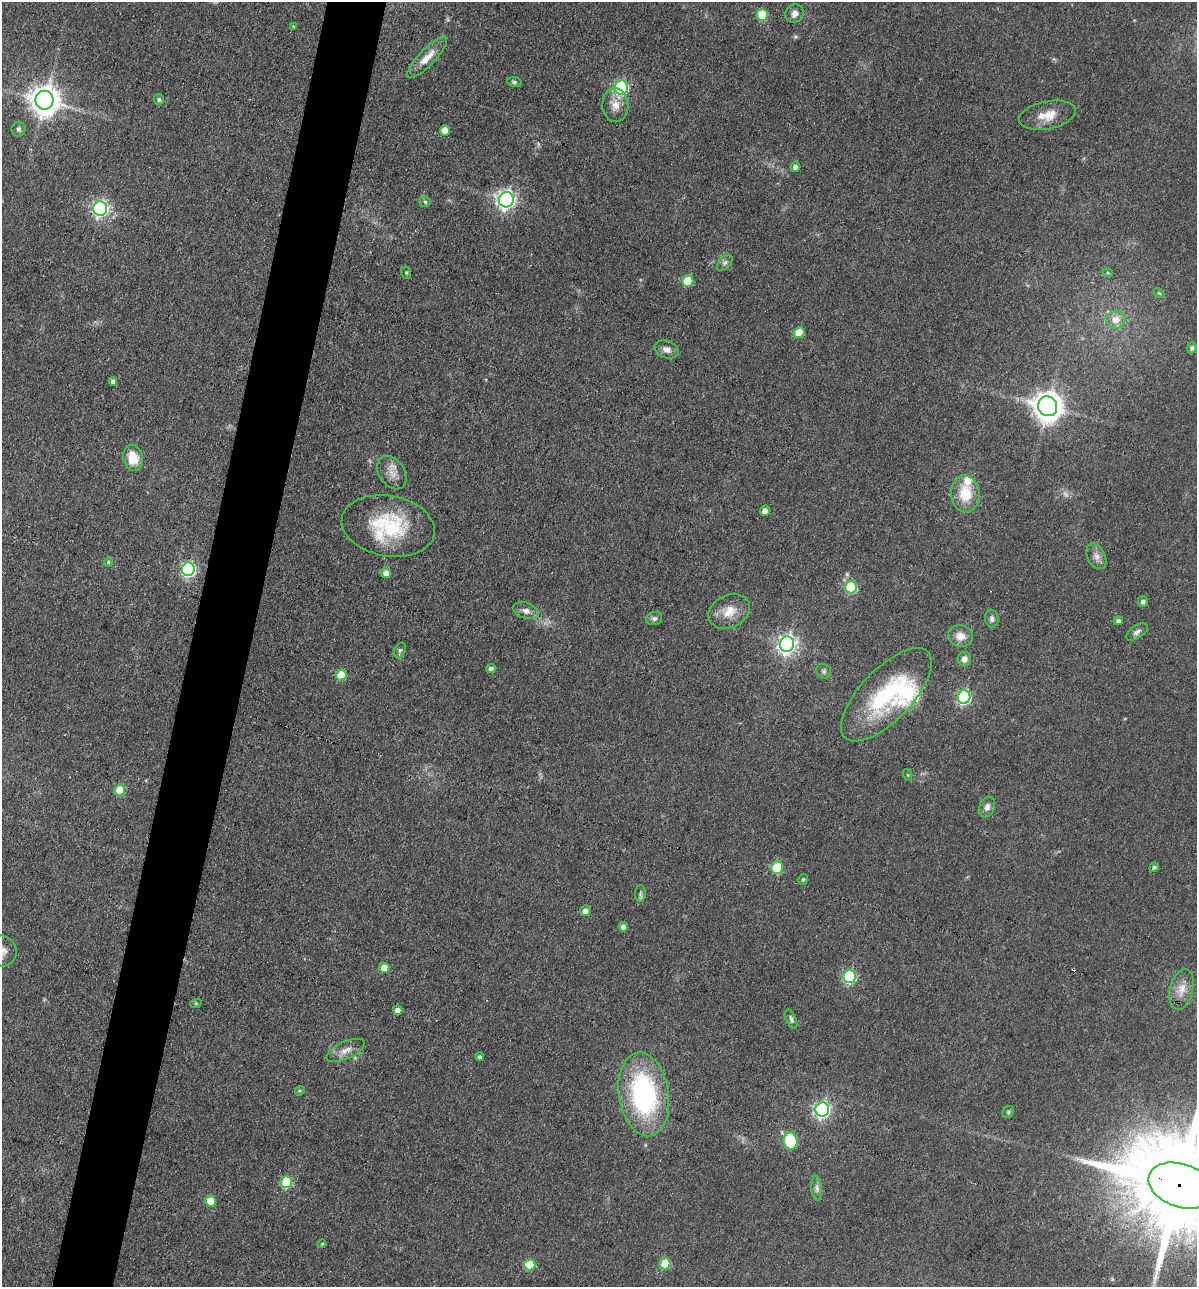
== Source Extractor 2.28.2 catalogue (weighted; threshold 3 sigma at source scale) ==
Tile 7 of 4 x 4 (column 3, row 2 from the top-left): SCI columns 2519-3713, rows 2570-3854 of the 5159 x 5138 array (HDU 1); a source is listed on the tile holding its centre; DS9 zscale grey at full resolution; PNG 1199 x 1289 px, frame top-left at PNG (2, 2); each listed source drawn as its Kron ellipse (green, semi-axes under 4 px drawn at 4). Shown black and unused: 5% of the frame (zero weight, under 3 of 4 exposures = <1% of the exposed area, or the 3 px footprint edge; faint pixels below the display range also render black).
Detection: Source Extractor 2.28.2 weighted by HDU 2 'WHT'; one run over the whole footprint, this tile lists its part. Background 0.0814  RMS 0.0065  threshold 0.0291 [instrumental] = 3 sigma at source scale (4.5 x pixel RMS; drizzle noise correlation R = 1.50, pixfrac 1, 0.05/0.05 arcsec/px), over >= 5 px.
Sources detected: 88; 1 too faint to see at this stretch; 1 inside a brighter object's white glare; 1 cosmic-ray / hot-pixel residue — neither listed nor drawn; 2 inside a brighter listed object's ellipse — not listed separately; the other 83 listed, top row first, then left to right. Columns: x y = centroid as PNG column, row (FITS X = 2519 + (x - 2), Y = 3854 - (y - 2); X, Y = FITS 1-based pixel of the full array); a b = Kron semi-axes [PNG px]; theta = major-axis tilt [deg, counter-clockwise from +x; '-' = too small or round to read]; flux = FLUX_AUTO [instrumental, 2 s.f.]
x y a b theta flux
795 14 9 8 - 3.5
762 15 6 5 - 34
293 26 4 3 - 0.59
427 58 27 8 46 9.4
514 82 7 5 -11 1.4
621 88 7 6 - 110
159 99 5 5 - 1.4
45 100 9 9 - 1000
615 105 17 13 -84 8
1047 115 29 14 11 12
18 129 7 7 - 1.8
445 130 5 5 - 9
795 167 5 4 - 2.5
506 200 7 7 - 280
425 202 5 5 - 1
100 208 7 7 - 180
725 263 9 5 45 2
406 273 6 5 - 0.93
1108 273 5 3 - 0.64
688 281 6 5 - 28
1159 293 6 4 -33 0.74
1116 320 9 9 - 7.6
799 333 5 5 - 18
1192 348 5 5 - 1.4
666 349 12 8 -19 4
113 381 4 4 - 2.6
1048 406 10 9 - 920
133 458 13 9 -77 14
392 473 18 12 -56 7.2
965 494 18 14 -85 19
765 511 5 5 - 3.2
388 526 47 30 -10 51
1096 556 13 9 -62 4.2
108 562 4 4 - 0.72
188 569 7 6 - 130
386 573 5 5 - 4.6
851 587 6 6 - 42
1143 602 5 5 - 1.8
526 611 13 8 -18 4.1
729 611 21 16 26 12
654 618 8 6 13 2
992 619 9 6 -81 2.4
1118 621 5 4 - 2.2
1137 632 12 6 33 2.6
960 636 12 10 -14 7.3
787 644 8 7 - 300
400 650 8 5 59 1.7
964 659 7 6 - 3.4
491 668 5 4 - 2.1
824 671 8 6 -38 1.5
341 675 5 5 - 19
886 695 60 25 46 71
964 697 7 6 - 99
908 775 6 3 -71 0.67
120 790 5 5 - 20
987 807 10 7 69 3.2
1154 867 5 4 - 1.1
777 868 6 5 - 31
803 879 6 4 74 1
640 894 8 5 85 1.5
585 911 5 5 - 3.5
623 927 5 4 - 3.3
3 951 15 14 - 6.7
384 968 5 5 - 11
849 977 6 6 - 83
1182 989 21 11 76 8.5
196 1003 6 4 18 0.82
398 1010 5 5 - 4.9
791 1019 10 4 -66 1.6
345 1050 21 8 24 6.1
480 1057 4 4 - 1.3
300 1091 5 4 - 0.85
644 1094 42 25 -81 110
822 1110 7 7 - 180
1008 1112 6 5 - 1.1
790 1141 8 7 - 32
286 1182 6 5 - 45
1181 1186 33 21 -19 19000
817 1188 13 5 -84 2.6
211 1201 5 5 - 18
322 1244 4 4 - 0.74
665 1264 6 5 - 25
530 1265 5 5 - 26
Overlapping masked pixels (flux is a lower limit): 1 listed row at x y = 1181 1186
Isophote crosses this tile's border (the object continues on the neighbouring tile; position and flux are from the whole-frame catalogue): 2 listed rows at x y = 3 951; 1181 1186